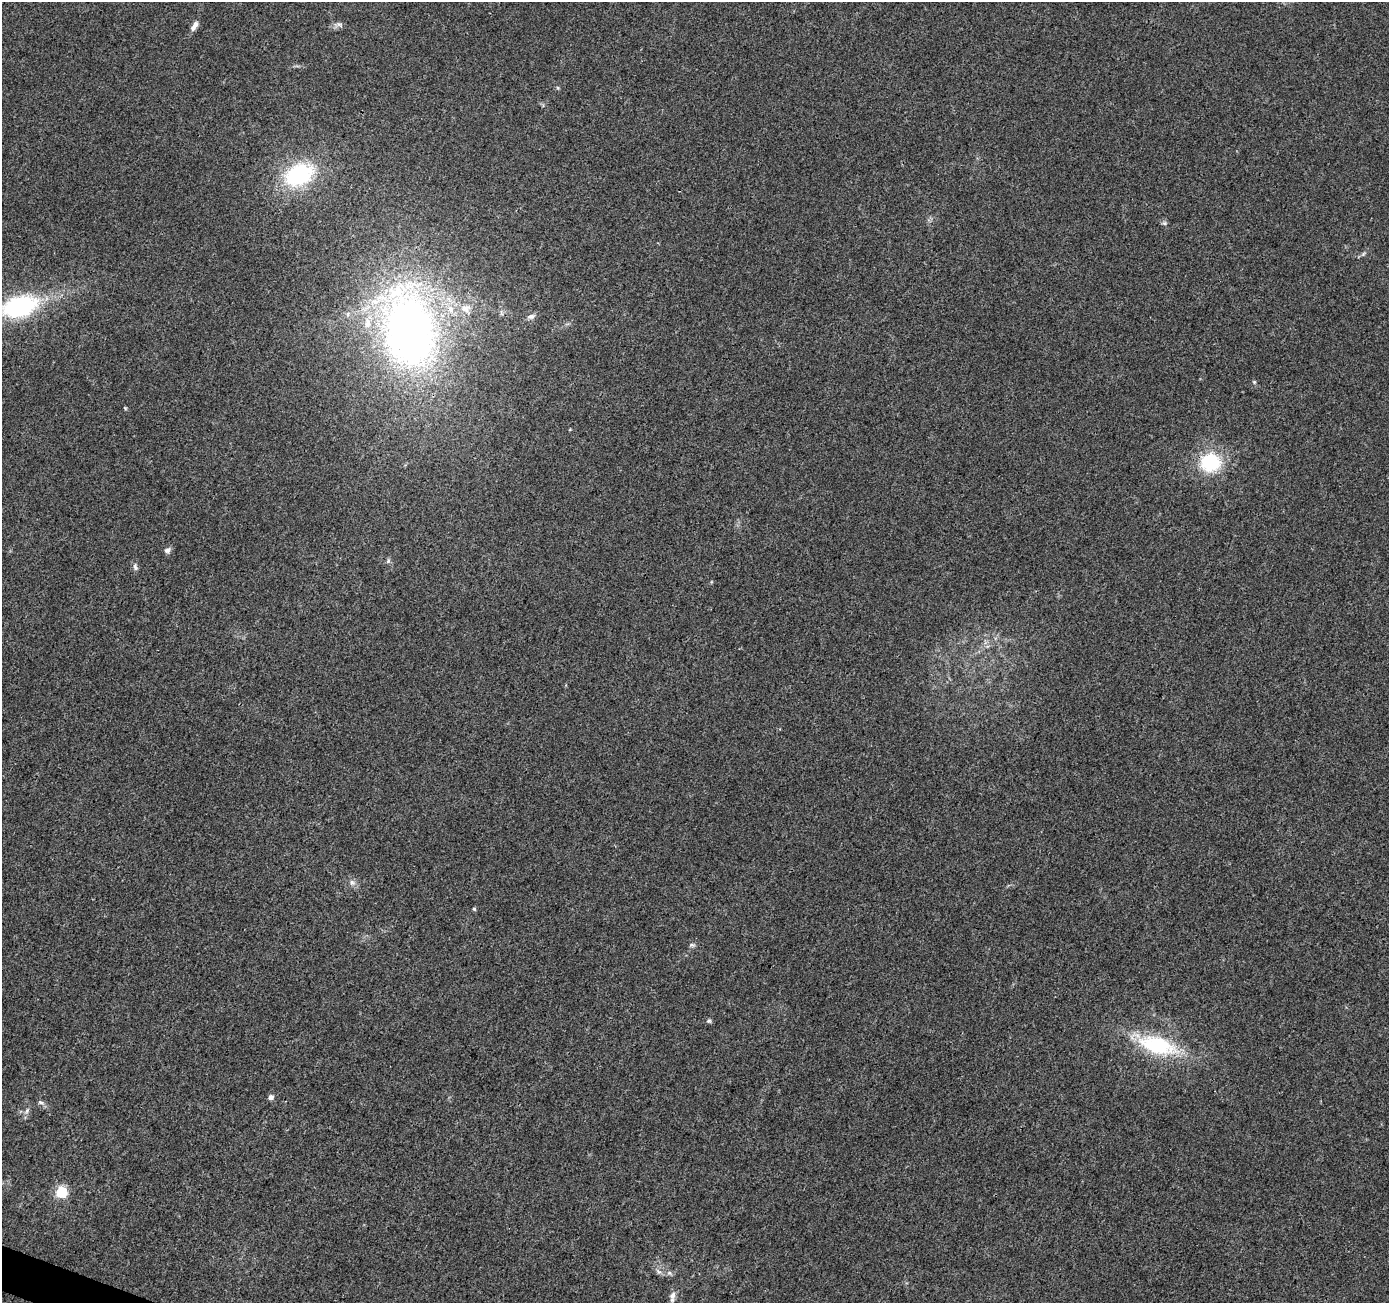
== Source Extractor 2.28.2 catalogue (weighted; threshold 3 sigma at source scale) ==
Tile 7 of 4 x 4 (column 3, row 2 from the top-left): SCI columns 2776-4162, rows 2813-4113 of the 5559 x 5690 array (HDU 1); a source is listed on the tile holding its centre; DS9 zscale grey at full resolution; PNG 1391 x 1305 px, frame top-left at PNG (2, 2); no overlay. Shown black and unused: <1% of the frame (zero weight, under 3 of 4 exposures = <1% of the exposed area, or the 3 px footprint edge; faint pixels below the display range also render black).
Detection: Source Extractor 2.28.2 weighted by HDU 2 'WHT'; one run over the whole footprint, this tile lists its part. Background 0.00725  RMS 0.0028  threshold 0.0125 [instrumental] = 3 sigma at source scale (4.5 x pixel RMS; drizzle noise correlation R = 1.50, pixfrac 1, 0.0396/0.0396 arcsec/px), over >= 5 px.
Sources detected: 29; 3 inside a brighter listed object's ellipse — not listed separately; the other 26 listed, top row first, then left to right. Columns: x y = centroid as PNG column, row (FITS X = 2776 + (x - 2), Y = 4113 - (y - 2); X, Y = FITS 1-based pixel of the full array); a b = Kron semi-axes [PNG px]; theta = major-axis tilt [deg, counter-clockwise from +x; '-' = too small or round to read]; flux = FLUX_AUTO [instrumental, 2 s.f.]
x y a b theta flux
339 25 12 7 -12 1.1
194 26 12 5 58 1.9
558 88 5 4 - 0.33
299 174 35 24 26 26
1164 223 7 5 20 0.54
1363 254 6 4 46 0.47
19 307 48 24 16 34
531 316 11 6 14 1
409 328 101 62 -77 160
1254 382 6 4 -46 0.36
125 408 5 4 - 0.28
1210 462 23 21 11 16
167 550 9 7 26 0.96
388 561 7 5 75 0.59
135 567 11 6 -77 0.9
352 882 9 8 - 1.2
474 909 5 4 - 0.33
692 945 8 5 -2 0.59
709 1021 6 6 - 0.49
1158 1045 49 21 -16 22
271 1097 5 4 - 1.5
41 1103 9 5 -18 0.73
27 1111 9 5 63 0.86
61 1192 5 5 - 26
669 1273 6 6 - 0.61
672 1296 15 7 82 1.5
Isophote crosses this tile's border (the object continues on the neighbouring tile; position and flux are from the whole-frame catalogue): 1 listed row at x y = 19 307